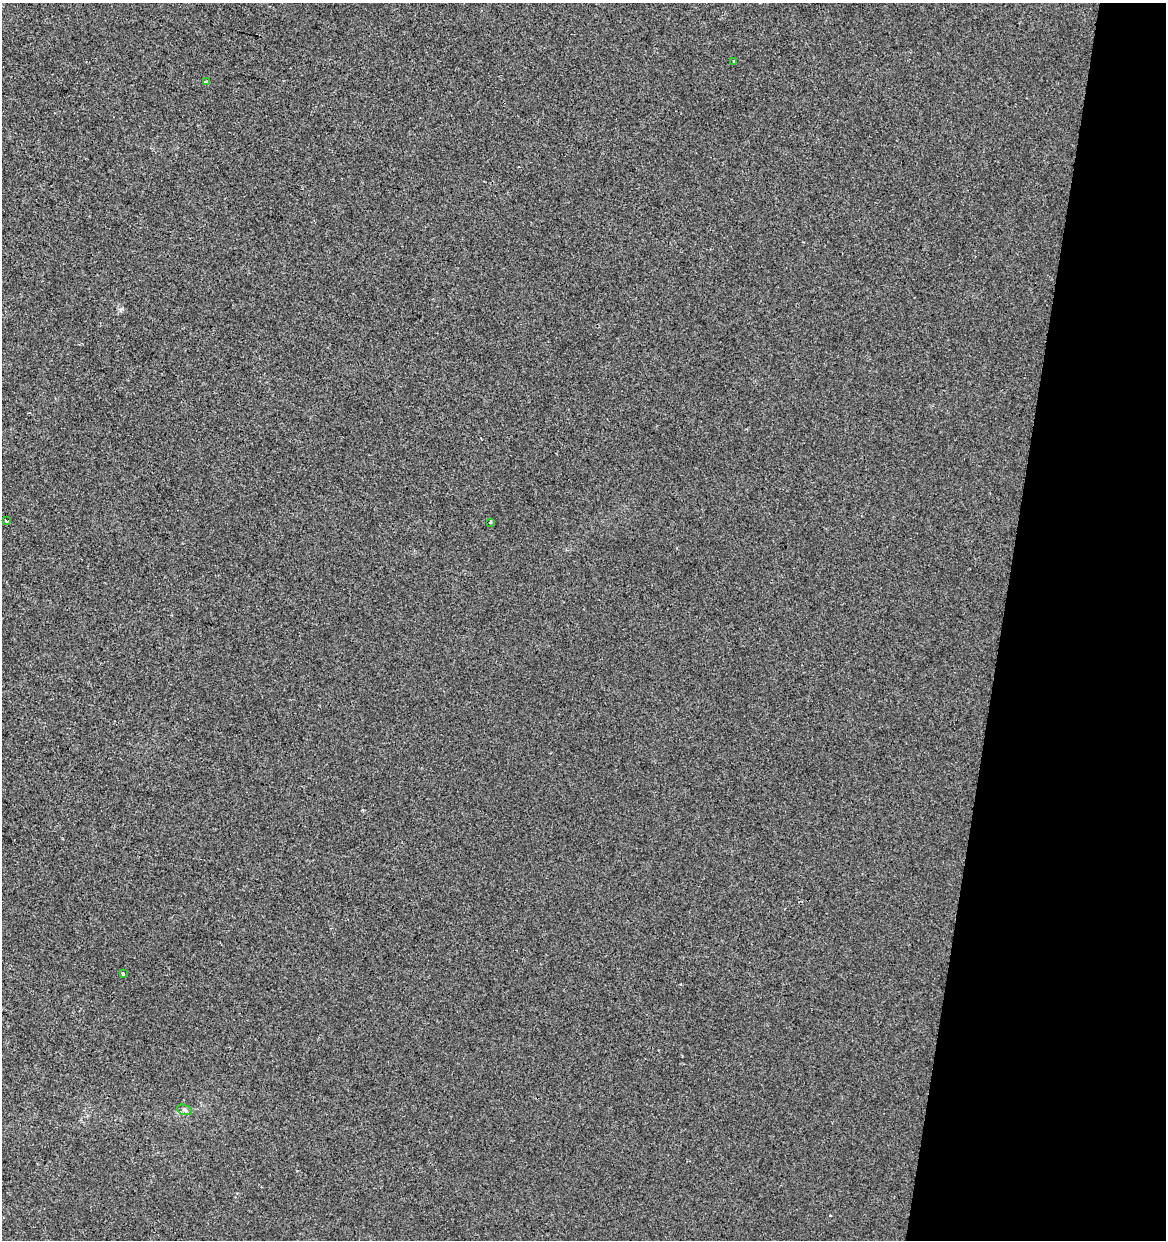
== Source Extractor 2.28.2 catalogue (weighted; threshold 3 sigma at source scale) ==
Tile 8 of 4 x 4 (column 4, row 2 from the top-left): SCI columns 3773-4936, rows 2477-3714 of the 5158 x 4958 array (HDU 1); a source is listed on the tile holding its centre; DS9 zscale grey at full resolution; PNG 1168 x 1242 px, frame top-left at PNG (2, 3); each listed source drawn as its Kron ellipse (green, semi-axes under 4 px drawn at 4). Shown black and unused: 14% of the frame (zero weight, under 2 of 3 exposures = <1% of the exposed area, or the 3 px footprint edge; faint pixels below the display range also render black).
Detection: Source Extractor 2.28.2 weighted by HDU 2 'WHT'; one run over the whole footprint, this tile lists its part. Background -5.27e-04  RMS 0.0042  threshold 0.019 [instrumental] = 3 sigma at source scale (4.5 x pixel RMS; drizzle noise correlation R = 1.50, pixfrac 1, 0.0396/0.0396 arcsec/px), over >= 5 px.
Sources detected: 6; all 6 listed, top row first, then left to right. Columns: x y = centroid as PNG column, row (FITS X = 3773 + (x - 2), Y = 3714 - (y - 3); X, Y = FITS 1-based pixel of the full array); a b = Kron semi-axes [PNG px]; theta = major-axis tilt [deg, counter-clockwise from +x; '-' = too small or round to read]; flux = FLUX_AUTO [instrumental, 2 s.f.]
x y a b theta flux
734 61 3 2 - 0.44
206 81 4 3 - 0.82
6 521 3 3 - 1
490 522 3 3 - 0.91
123 974 3 3 - 1.2
184 1110 8 5 -20 0.88